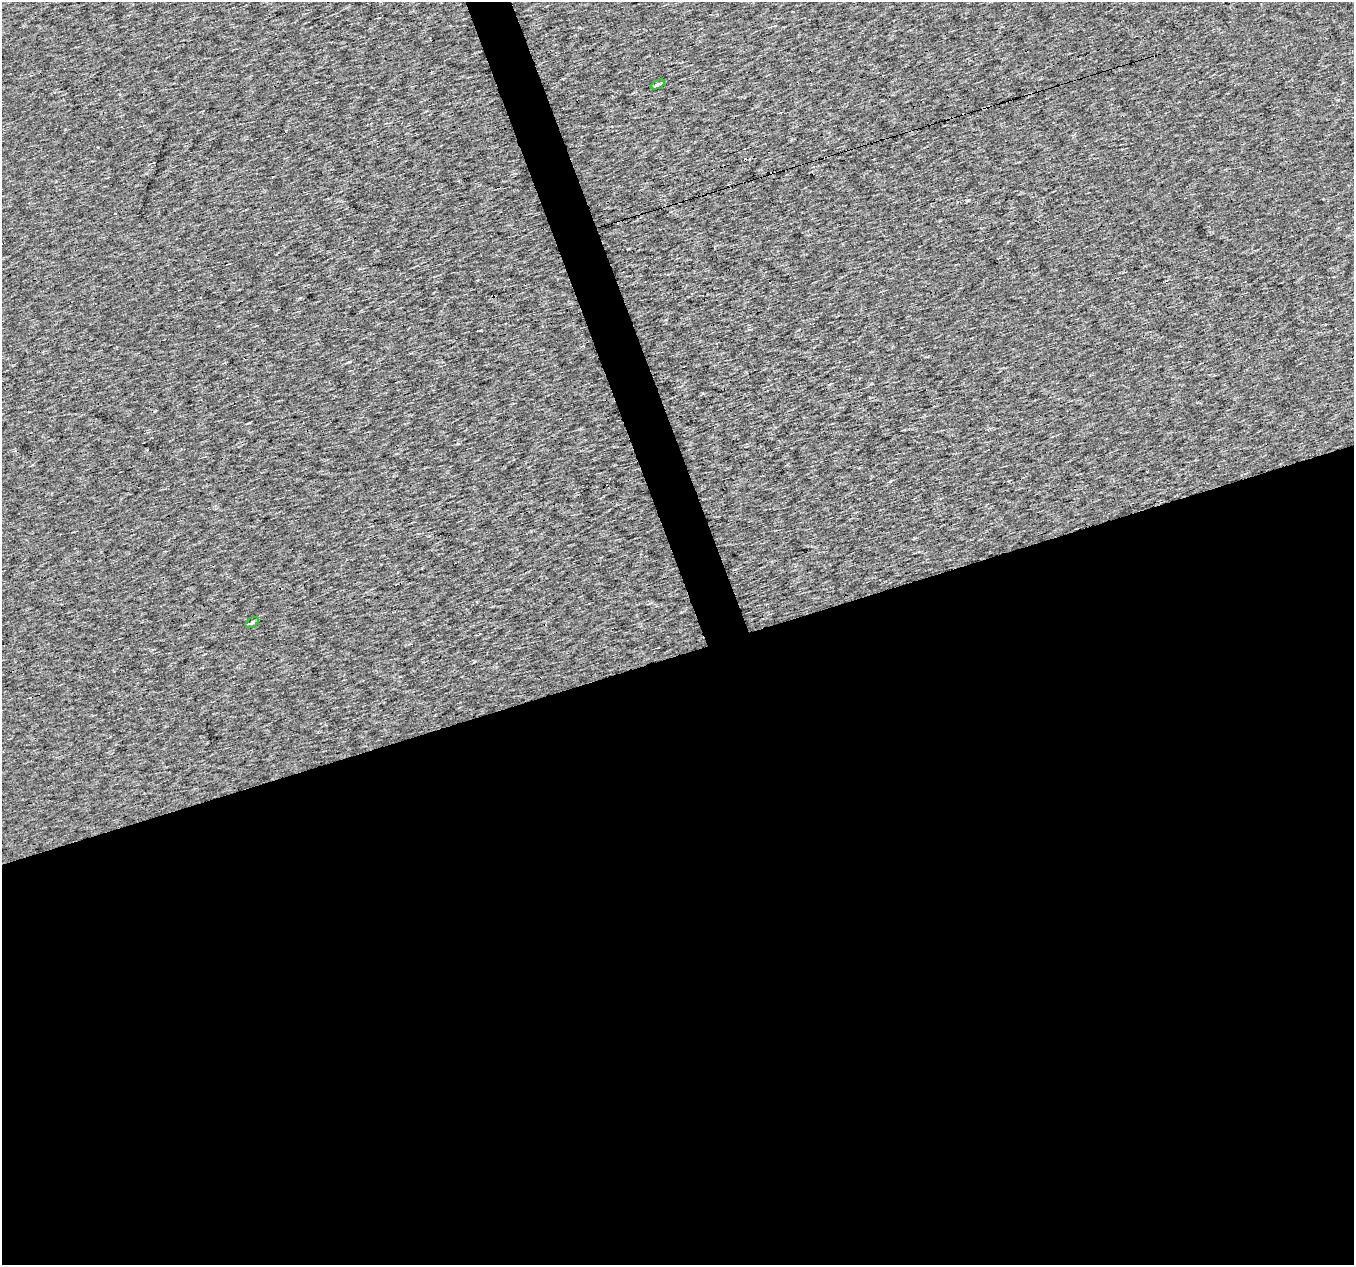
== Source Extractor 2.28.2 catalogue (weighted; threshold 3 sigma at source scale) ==
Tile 15 of 4 x 4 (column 3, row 4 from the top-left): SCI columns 2703-4054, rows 63-1325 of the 5405 x 5232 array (HDU 1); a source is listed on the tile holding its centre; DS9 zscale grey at full resolution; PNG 1356 x 1267 px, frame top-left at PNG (2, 2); each listed source drawn as its Kron ellipse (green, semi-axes under 4 px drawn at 4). Shown black and unused: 50% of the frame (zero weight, under 3 of 4 exposures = <1% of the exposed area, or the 3 px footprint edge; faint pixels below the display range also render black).
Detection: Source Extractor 2.28.2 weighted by HDU 2 'WHT'; one run over the whole footprint, this tile lists its part. Background 5.33e-04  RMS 0.019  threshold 0.085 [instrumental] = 3 sigma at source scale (4.5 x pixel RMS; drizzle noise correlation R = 1.50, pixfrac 1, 0.0396/0.0396 arcsec/px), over >= 5 px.
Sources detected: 3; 1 cosmic-ray / hot-pixel residue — neither listed nor drawn; the other 2 listed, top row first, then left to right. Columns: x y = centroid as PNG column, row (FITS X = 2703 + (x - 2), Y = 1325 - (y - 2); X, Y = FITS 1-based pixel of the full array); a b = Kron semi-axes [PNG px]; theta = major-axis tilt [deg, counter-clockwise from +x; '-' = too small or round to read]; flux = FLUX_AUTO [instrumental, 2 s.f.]
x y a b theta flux
658 84 8 3 23 5.3
252 622 7 4 33 3.8